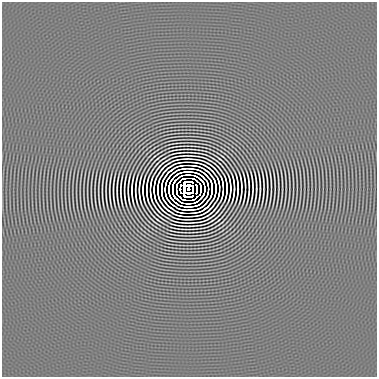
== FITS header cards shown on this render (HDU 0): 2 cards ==
NAXIS1  =                  375 / Axis length
NAXIS2  =                  375 / Axis length

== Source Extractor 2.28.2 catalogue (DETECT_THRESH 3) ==
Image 375 x 375 px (HDU 0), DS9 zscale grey, 1 PNG px = 1 image px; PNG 379 x 379 px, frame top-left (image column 1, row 375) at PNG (2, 2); no overlay
Background -2.81e-07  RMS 1.6e-05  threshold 4.77e-05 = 3 sigma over >= 5 px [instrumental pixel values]
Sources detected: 107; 33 with non-positive FLUX_AUTO (blend fragments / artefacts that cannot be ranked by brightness) are not listed; the other 74 listed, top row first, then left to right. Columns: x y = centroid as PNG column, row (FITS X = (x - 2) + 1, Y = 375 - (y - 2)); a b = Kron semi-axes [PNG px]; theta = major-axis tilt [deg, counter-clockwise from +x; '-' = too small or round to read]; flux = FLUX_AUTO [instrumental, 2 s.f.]
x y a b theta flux
178 156 5 2 - 1.0e-03
164 162 8 2 33 1.6e-03
184 162 8 2 0 1.6e-03
191 162 9 2 0 1.8e-03
208 163 5 2 - 1.2e-03
187 168 10 2 0 1.5e-03
209 168 13 2 -38 1.2e-03
214 168 9 2 -45 2.1e-03
180 169 8 2 9 1.8e-03
197 170 10 2 -13 1.3e-04
185 175 16 2 2 2.2e-03
206 175 10 2 -46 1.0e-03
263 178 6 2 90 1.2e-03
129 179 5 2 - 8.0e-04
233 179 8 2 -79 2.2e-03
248 179 10 2 -81 2.6e-03
252 179 12 2 -84 2.8e-03
237 180 10 2 -84 2.4e-03
267 182 10 2 90 2.0e-03
147 183 11 2 84 2.0e-03
241 183 11 2 -88 3.3e-03
132 184 12 2 84 3.8e-03
230 184 14 2 -81 7.7e-04
245 184 8 2 90 1.9e-03
143 185 9 2 84 3.3e-03
215 185 10 2 -82 6.4e-04
271 185 8 2 90 1.8e-03
128 187 10 2 90 1.9e-03
260 187 14 2 90 1.9e-03
223 188 18 2 83 3.9e-03
227 188 8 2 -90 2.3e-03
234 188 13 2 90 2.8e-03
238 188 11 2 90 1.8e-03
249 188 13 2 90 1.6e-03
176 189 12 2 -89 1.4e-02
180 189 9 2 -89 7.8e-03
184 189 13 3 -88 8.4e-02
188 189 7 3 -86 5.4e-01
193 189 13 3 -88 7.6e-03
196 189 9 2 -90 6.8e-03
120 190 8 2 90 1.5e-03
124 190 14 2 90 1.8e-03
135 190 12 2 90 2.0e-03
146 190 9 2 90 2.6e-03
245 190 9 2 90 2.2e-03
230 191 17 2 82 1.2e-03
256 191 10 2 90 2.4e-03
139 192 18 2 -87 2.8e-03
252 192 13 2 87 3.0e-03
113 193 9 2 90 2.1e-03
188 193 5 2 - 7.6e-02
241 193 14 2 83 3.5e-03
143 194 15 2 -82 5.4e-04
128 195 8 2 90 1.8e-03
237 195 11 2 83 3.1e-03
263 196 5 2 - 1.1e-03
117 197 11 2 90 1.6e-03
132 197 12 2 -84 3.8e-03
180 197 4 2 - 2.0e-03
233 197 8 2 79 2.2e-03
121 198 6 2 90 1.3e-03
136 198 9 2 -83 2.4e-03
106 199 6 2 90 1.1e-03
161 208 12 2 -46 6.7e-04
167 209 15 2 -40 3.9e-04
209 210 16 2 43 2.3e-04
214 210 11 2 47 1.2e-03
199 212 7 2 16 2.1e-03
184 213 18 2 -5 4.1e-04
207 215 4 2 - 1.3e-03
184 216 9 2 0 2.5e-03
210 217 11 2 33 1.6e-03
213 220 7 2 35 1.8e-03
218 221 7 2 40 1.6e-03
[33 non-positive-flux detections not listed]